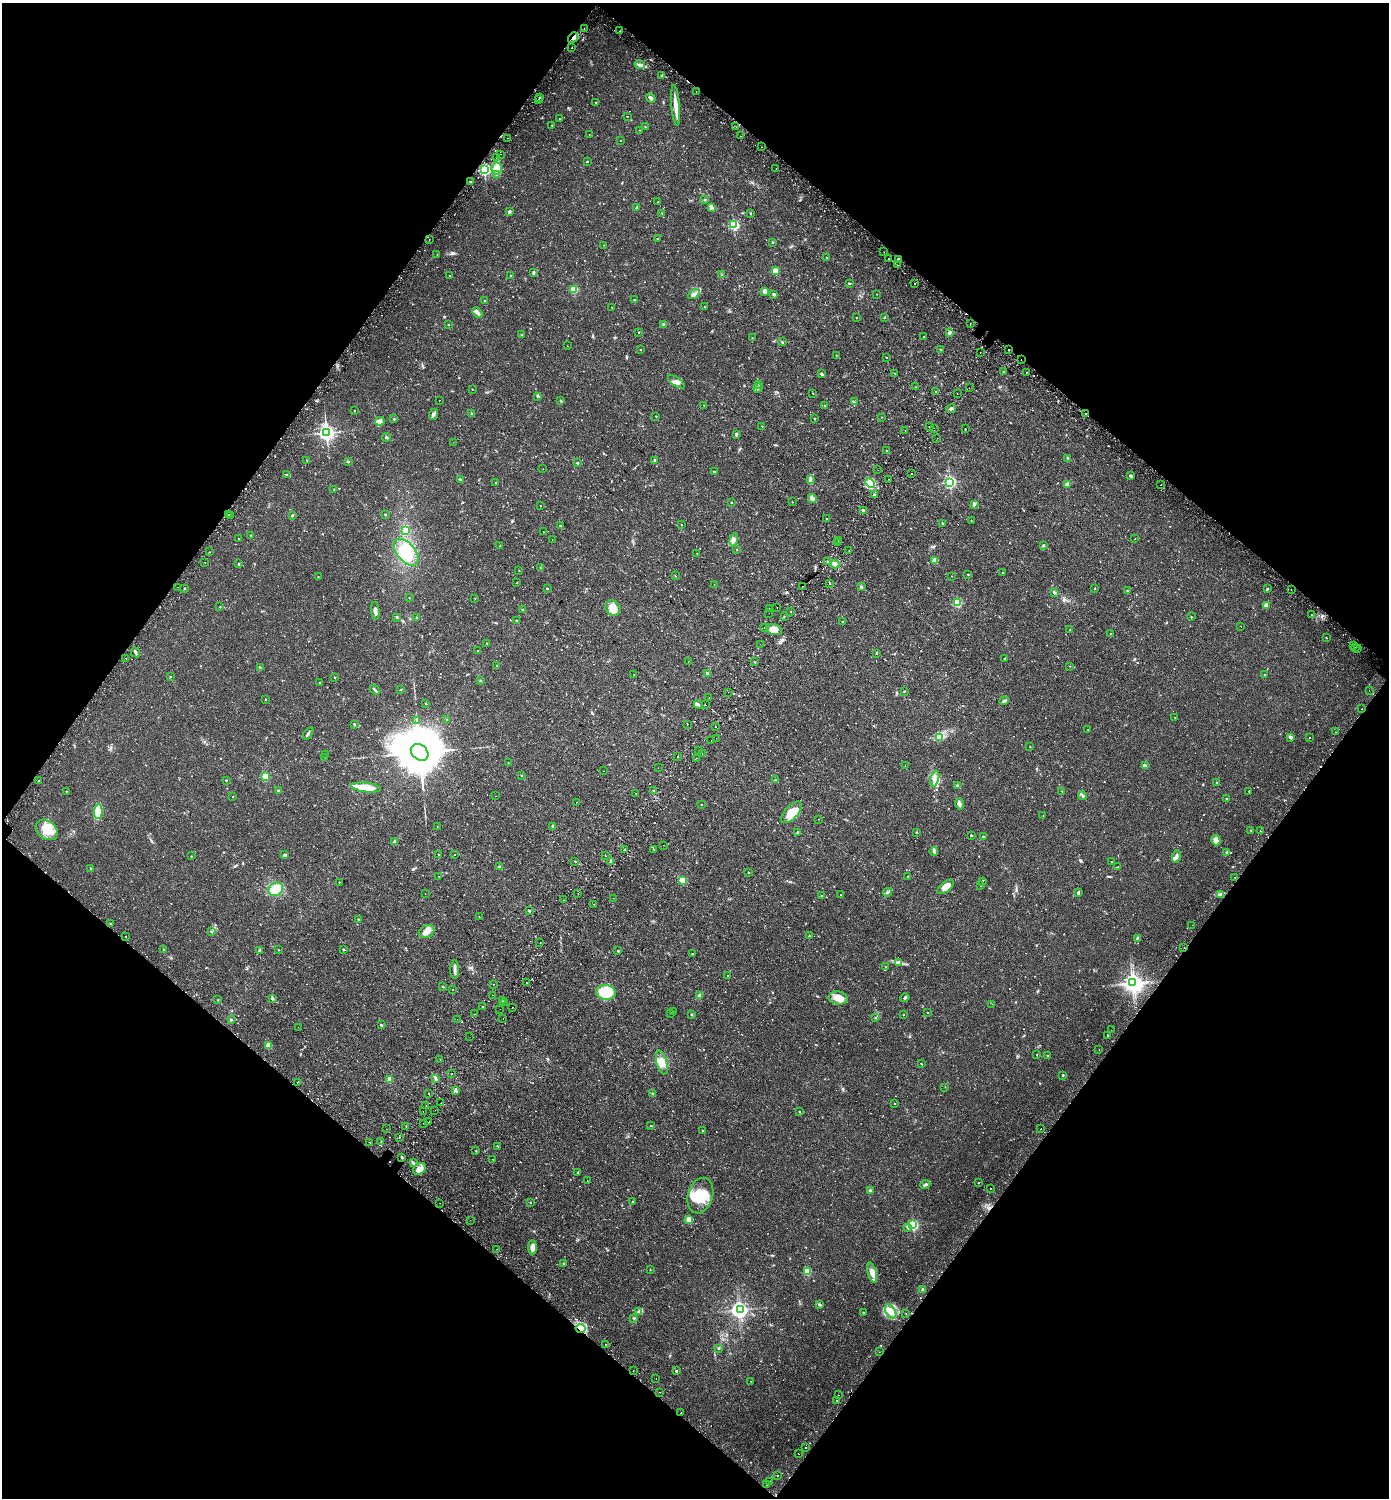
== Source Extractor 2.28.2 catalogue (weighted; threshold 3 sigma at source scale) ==
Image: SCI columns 342-5886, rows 70-6052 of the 6167 x 6134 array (HDU 1 of 3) = the unmasked area's bounding box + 8 px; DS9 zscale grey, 4 x 4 block average (1 PNG px = mean of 4 x 4 image px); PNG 1391 x 1500 px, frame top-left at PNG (2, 3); each listed source drawn as its Kron ellipse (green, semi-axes under 4 px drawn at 4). Shown black and unused: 49% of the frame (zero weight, under 2 of 3 exposures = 5% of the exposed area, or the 3 px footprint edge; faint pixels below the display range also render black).
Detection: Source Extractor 2.28.2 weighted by HDU 2 'WHT'. Background 0.0158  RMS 0.003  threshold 0.0134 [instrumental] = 3 sigma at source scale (4.5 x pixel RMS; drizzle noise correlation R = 1.50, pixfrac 1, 0.0396/0.0396 arcsec/px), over >= 5 px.
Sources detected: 1026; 2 too faint to see at this stretch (4 x 4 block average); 3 inside a brighter object's white glare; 66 cosmic-ray / hot-pixel residue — neither listed nor drawn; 4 coinciding with a brighter row at this scale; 16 inside a brighter listed object's ellipse — not listed separately; of the other 935, all 500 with FLUX_AUTO >= 0.725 (the completeness limit of this list) listed and drawn (435 fainter detections not listed), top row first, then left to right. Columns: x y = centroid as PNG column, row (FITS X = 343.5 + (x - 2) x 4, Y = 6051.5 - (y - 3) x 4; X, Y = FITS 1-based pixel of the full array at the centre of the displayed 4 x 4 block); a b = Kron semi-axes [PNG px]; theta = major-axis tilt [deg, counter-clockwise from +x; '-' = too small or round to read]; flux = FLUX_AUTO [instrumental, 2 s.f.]
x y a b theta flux
584 28 2 2 - 1.4
620 31 2 2 - 2.5
573 38 6 2 48 5
572 48 2 2 - 1.2
640 65 5 3 - 3.8
661 76 2 2 - 1.5
696 91 2 2 - 1.8
540 97 2 2 - 4
651 98 5 3 - 4.3
538 100 2 2 - 2
596 103 2 2 - 3
676 105 20 3 -85 16
627 116 2 2 - 1.3
559 119 2 2 - 0.98
552 125 2 2 - 0.97
645 127 2 2 - 0.81
736 127 2 2 - 0.84
640 130 2 2 - 0.76
589 134 2 2 - 0.82
740 136 2 2 - 1.9
507 138 2 2 - 3.8
620 141 2 2 - 1.3
762 147 2 2 - 0.87
501 154 2 2 - 1.6
496 158 2 2 - 2.9
587 161 2 2 - 1.8
497 168 6 5 - 11
776 169 2 2 - 0.79
484 170 2 2 - 330
497 175 2 2 - 0.87
471 182 3 2 - 1.6
705 199 3 2 - 1.4
658 202 2 2 - 0.93
637 207 4 2 - 3.1
712 208 3 3 - 2.8
509 211 3 2 - 4.7
662 213 2 2 - 0.75
751 213 2 2 - 1.1
734 225 2 2 - 190
657 238 2 2 - 1.4
429 239 2 2 - 20
773 242 2 2 - 2
604 245 2 2 - 0.92
884 252 2 2 - 1.2
437 255 2 2 - 0.88
827 258 3 2 - 1
888 259 2 2 - 6.2
899 260 3 2 - 6.1
898 265 2 2 - 1.2
775 271 2 2 - 35
533 273 3 2 - 3.1
449 275 2 2 - 1.1
722 275 4 2 - 1.8
511 276 3 2 - 1.1
849 283 2 2 - 2.8
914 284 2 2 - 0.91
574 289 2 2 - 86
765 291 2 2 - 25
694 294 6 3 33 4.4
774 294 2 2 - 9
877 294 2 2 - 1.3
634 300 2 2 - 1.5
485 301 2 2 - 2.8
612 307 2 2 - 0.86
705 307 2 2 - 0.8
477 313 6 3 -45 6.9
884 317 2 2 - 1.4
856 318 2 2 - 0.87
449 324 2 2 - 1.4
664 324 3 2 - 2
970 324 2 2 - 1.4
639 332 2 2 - 1.5
949 333 4 3 - 3.4
522 335 2 2 - 3.7
924 336 2 2 - 4.6
752 338 2 2 - 0.86
782 342 3 2 - 1.4
567 346 2 2 - 1.9
1008 349 2 2 - 2.1
640 350 2 2 - 1.4
940 350 2 2 - 1.4
980 353 2 2 - 2.9
836 355 2 2 - 1.1
886 357 2 2 - 0.96
1021 360 2 2 - 2.6
1003 372 2 2 - 1.1
1026 372 2 2 - 2.8
895 373 2 2 - 1.3
821 374 4 3 - 2.4
676 382 10 4 -34 7.2
759 384 2 2 - 1.1
916 387 2 2 - 0.86
758 388 5 2 - 2.4
969 388 2 2 - 0.79
472 389 2 2 - 1.4
935 391 2 2 - 2.4
813 393 2 2 - 0.9
957 394 2 2 - 1.7
538 396 4 2 - 1.8
439 400 2 2 - 1.1
561 401 2 2 - 4
854 402 2 2 - 0.87
704 405 2 2 - 0.76
825 406 2 2 - 0.74
951 409 5 2 - 3.3
354 411 2 2 - 1.2
433 414 5 3 - 4.3
472 414 2 2 - 1.5
1086 414 2 2 - 3.9
656 416 2 2 - 1.3
882 417 2 2 - 0.91
394 419 2 2 - 0.94
814 419 2 2 - 1.4
380 421 5 3 - 4.6
762 426 2 2 - 1
929 426 2 2 - 1.7
934 428 2 2 - 1.2
965 429 2 2 - 1.3
905 431 2 2 - 1.2
326 433 3 3 - 560
736 434 3 2 - 2.8
386 437 4 2 - 2.5
937 438 2 2 - 0.8
453 442 2 2 - 0.82
887 450 2 2 - 1
1068 458 2 2 - 1.7
307 460 2 2 - 0.77
655 460 3 2 - 3.2
348 462 3 2 - 1.2
577 463 2 2 - 6.2
543 469 2 2 - 1.2
878 470 2 2 - 1.8
714 471 2 2 - 0.92
287 474 2 2 - 1.8
912 474 2 2 - 1.4
1131 476 3 2 - 2.5
460 479 3 3 - 2.4
810 479 2 2 - 1.3
889 479 2 2 - 6
950 482 2 2 - 310
496 483 2 2 - 0.82
870 483 5 3 - 7.2
1067 484 4 3 - 4.9
1161 485 2 2 - 25
334 489 2 2 - 0.89
874 495 2 2 - 2.1
812 498 4 3 - 5.8
732 502 2 2 - 0.98
792 502 2 2 - 0.82
974 504 3 3 - 2.3
540 505 2 2 - 0.93
863 511 2 2 - 7.5
385 514 2 2 - 1.6
229 515 2 2 - 1.1
292 515 4 2 - 1.5
230 516 2 2 - 1
827 519 2 2 - 0.81
971 520 2 2 - 1
942 523 2 2 - 1.6
560 525 2 2 - 2
681 525 2 2 - 0.78
405 530 4 3 - 23
543 532 2 2 - 1.5
250 535 2 2 - 1.3
239 539 2 2 - 1.6
1135 539 2 2 - 1.5
552 540 2 2 - 0.93
734 540 6 4 81 6.6
838 541 2 2 - 2.9
837 542 2 2 - 1.9
500 546 2 2 - 1
1043 546 3 2 - 0.94
737 549 2 2 - 0.91
849 550 2 2 - 1.4
210 552 2 2 - 1
406 552 16 9 -49 50
697 553 2 2 - 1.2
935 560 2 2 - 35
828 561 2 2 - 5
205 562 2 2 - 1.9
238 564 2 2 - 2.1
835 564 4 3 - 6.6
540 568 2 2 - 1.2
519 571 2 2 - 0.86
1002 572 2 2 - 0.88
968 574 2 2 - 2
675 576 2 2 - 0.85
951 576 2 2 - 0.73
318 577 2 2 - 1.2
517 583 2 2 - 0.76
830 584 2 2 - 1.6
714 585 2 2 - 2.6
802 586 2 2 - 2.4
177 587 2 2 - 1.2
861 587 2 2 - 2.5
547 588 2 2 - 2.8
1095 588 2 2 - 1.7
184 589 2 2 - 1
1267 589 2 2 - 1.2
1291 589 2 2 - 1.8
1127 591 2 2 - 0.89
1054 592 3 2 - 1.9
409 598 2 2 - 1.4
475 598 2 2 - 1
957 603 2 2 - 100
1266 605 2 2 - 17
220 607 2 2 - 1.3
613 608 8 7 - 14
769 608 2 2 - 1.8
777 608 2 2 - 1.9
522 609 2 2 - 1
375 611 9 3 -83 6
790 611 2 2 - 1.4
769 613 2 2 - 0.89
1311 615 2 2 - 2.1
784 616 2 2 - 2.1
397 617 2 2 - 4.5
1191 617 2 2 - 0.98
417 618 2 2 - 1.1
516 621 2 2 - 1.6
843 622 3 2 - 1.4
1241 626 2 2 - 0.87
764 627 2 2 - 1.8
774 630 8 5 -14 15
1070 630 2 2 - 2.3
1111 633 2 2 - 1.3
1326 638 2 2 - 0.74
487 643 2 2 - 1.4
760 644 2 2 - 2.2
1353 645 2 2 - 2
1355 648 2 2 - 5.3
1358 649 2 2 - 1.2
478 651 2 2 - 2.4
135 652 5 2 - 3.5
877 653 2 2 - 0.86
126 658 2 2 - 0.73
1005 658 2 2 - 3.4
688 662 2 2 - 1.3
755 662 2 2 - 0.95
496 665 2 2 - 1.1
1070 666 2 2 - 0.73
260 667 2 2 - 0.94
708 673 4 3 - 3.1
1264 674 2 2 - 1.2
634 675 2 2 - 1.5
170 677 2 2 - 1.2
335 677 2 2 - 1.6
480 681 2 2 - 0.78
320 683 2 2 - 0.74
401 689 2 2 - 0.81
375 690 5 2 - 3
1369 690 2 2 - 1.1
904 691 2 2 - 0.76
728 692 2 2 - 1.7
709 698 2 2 - 1.1
266 699 2 2 - 1
1004 701 5 2 - 3.5
426 704 2 2 - 0.76
698 705 4 2 - 3.1
706 705 2 2 - 1.1
1362 709 2 2 - 2.3
1175 718 2 2 - 0.79
417 720 2 2 - 0.96
447 720 2 2 - 2.1
354 724 2 2 - 1.3
687 724 2 2 - 1
716 727 2 2 - 1.2
1088 729 2 2 - 0.74
1335 732 2 2 - 2
308 733 7 2 57 3.5
939 737 3 2 - 1.3
1290 737 4 3 - 3.8
1310 737 2 2 - 1.4
716 738 2 2 - 0.87
711 741 2 2 - 1.6
1030 747 2 2 - 1.3
699 750 2 2 - 1.5
420 752 9 7 -39 11000
702 753 2 2 - 7.2
326 754 2 2 - 1.2
678 757 2 2 - 2.8
325 758 2 2 - 0.94
697 758 2 2 - 1.9
508 763 2 2 - 1
905 765 2 2 - 0.91
1145 765 3 2 - 4.4
658 768 2 2 - 0.87
604 771 2 2 - 0.81
265 776 2 2 - 73
521 776 2 2 - 0.76
935 779 8 4 75 9.1
226 780 2 2 - 0.88
776 780 2 2 - 0.73
39 781 2 2 - 1.2
1217 783 3 2 - 3.3
957 785 2 2 - 1.1
366 787 15 4 -7 32
66 791 2 2 - 1
278 791 3 2 - 1.8
653 791 2 2 - 2.4
1062 791 2 2 - 2.3
1249 791 2 2 - 0.88
636 793 2 2 - 5.1
495 796 2 2 - 1.7
1082 796 4 2 - 2.3
233 797 2 2 - 0.74
1226 798 3 2 - 0.79
576 802 2 2 - 0.8
701 804 2 2 - 1
959 804 5 3 - 5.5
98 812 7 3 85 40
791 812 13 6 48 20
1043 816 2 2 - 0.9
819 819 2 2 - 2.1
553 826 2 2 - 8
437 827 2 2 - 0.77
47 830 12 9 -38 34
1251 830 2 2 - 1.3
1260 831 2 2 - 1.2
798 832 3 2 - 1.9
917 832 2 2 - 2
971 835 2 2 - 3.2
983 836 2 2 - 4
1216 840 5 4 - 14
395 842 4 3 - 2.8
663 845 2 2 - 0.75
625 849 2 2 - 5.3
654 849 2 2 - 0.89
934 851 4 2 - 2.8
1227 852 3 2 - 1.5
454 854 2 2 - 1.1
285 855 4 2 - 2.6
439 855 2 2 - 1.2
191 856 2 2 - 1.2
605 856 2 2 - 1.5
1176 856 6 3 72 4.5
575 861 2 2 - 1.7
1111 861 2 2 - 1.8
611 862 2 2 - 1.5
499 867 2 2 - 5.2
1118 867 2 2 - 1
90 868 2 2 - 1.1
748 872 2 2 - 2
439 876 2 2 - 4.3
908 876 2 2 - 0.76
1235 877 2 2 - 1.9
682 880 2 2 - 46
339 882 2 2 - 0.76
982 882 2 2 - 1.4
981 886 2 2 - 1.3
946 887 9 5 39 15
276 889 8 6 33 28
887 892 4 2 - 1.6
1078 892 3 2 - 2.5
578 893 2 2 - 3.9
425 894 2 2 - 1.1
1220 894 4 2 - 2.8
822 895 2 2 - 1.5
840 895 2 2 - 0.72
613 898 2 2 - 0.87
564 900 2 2 - 3.2
594 904 2 2 - 2.6
529 911 2 2 - 5.1
479 917 2 2 - 0.78
359 919 2 2 - 1.3
110 923 2 2 - 2.2
1192 925 2 2 - 1.4
211 931 2 2 - 0.95
427 931 8 6 24 11
809 936 3 2 - 1.4
125 937 2 2 - 1.2
1137 938 3 2 - 1.2
540 943 2 2 - 3.1
1184 947 2 2 - 4.2
163 949 2 2 - 0.73
344 949 3 2 - 1.6
260 950 3 3 - 2
278 950 2 2 - 1
618 951 2 2 - 2.3
692 954 2 2 - 1.7
899 962 3 2 - 2.2
885 967 2 2 - 1.2
455 970 9 3 88 5.3
727 975 2 2 - 1.7
526 983 2 2 - 1.6
1132 983 4 3 - 420
494 984 2 2 - 0.95
442 987 2 2 - 0.94
452 989 2 2 - 0.75
606 992 10 7 -12 55
492 995 2 2 - 2
700 996 4 3 - 4.9
272 998 3 3 - 2.1
838 998 9 6 -10 17
905 998 5 2 - 2.5
218 1000 2 2 - 0.75
502 1001 2 2 - 2.3
504 1002 2 2 - 2.7
992 1004 2 2 - 0.78
483 1006 2 2 - 1
512 1008 2 2 - 0.79
500 1009 2 2 - 2.3
673 1011 2 2 - 1.2
927 1012 2 2 - 1.1
671 1013 2 2 - 1.7
475 1014 2 2 - 3.1
903 1014 2 2 - 0.94
691 1015 2 2 - 2.6
875 1018 2 2 - 1
457 1019 2 2 - 0.96
503 1019 2 2 - 1.8
231 1020 2 2 - 1.4
381 1025 3 2 - 2.1
298 1027 2 2 - 1.4
1111 1030 2 2 - 0.74
1107 1035 2 2 - 1.3
470 1037 2 2 - 1.7
268 1045 2 2 - 19
1099 1050 2 2 - 3
1037 1055 2 2 - 1.1
1047 1055 2 2 - 1.5
440 1060 2 2 - 2.8
662 1062 12 5 -76 15
921 1064 2 2 - 1.2
452 1074 2 2 - 3
1063 1075 2 2 - 3
435 1078 3 2 - 1.8
390 1079 3 3 - 7.2
297 1082 2 2 - 1.1
945 1087 2 2 - 0.83
456 1091 2 2 - 6.7
429 1093 2 2 - 0.9
653 1094 3 2 - 1.4
441 1103 2 2 - 2.1
895 1104 2 2 - 1.1
426 1105 2 2 - 4.2
435 1110 2 2 - 0.87
423 1112 2 2 - 0.9
800 1112 2 2 - 2
429 1122 2 2 - 1.8
423 1123 2 2 - 1.7
406 1126 2 2 - 6.2
651 1126 2 2 - 0.86
386 1129 2 2 - 1.8
1041 1129 2 2 - 1.1
703 1131 2 2 - 0.83
399 1137 2 2 - 1.9
370 1142 2 2 - 1.5
381 1142 2 2 - 0.88
498 1146 2 2 - 0.84
476 1151 2 2 - 1.3
402 1157 3 2 - 1.9
493 1159 2 2 - 1.2
413 1163 4 2 - 2.1
419 1169 7 5 40 12
578 1172 2 2 - 1.2
587 1181 2 2 - 2.1
978 1183 2 2 - 1.1
925 1184 5 2 - 3.5
990 1188 2 2 - 1.1
870 1191 2 2 - 3.5
700 1196 18 12 73 45
530 1202 2 2 - 1.2
633 1202 2 2 - 0.86
440 1203 2 2 - 0.91
470 1220 2 2 - 1.1
689 1220 4 3 - 14
913 1225 3 2 - 130
908 1228 3 2 - 2.3
532 1247 7 4 -90 11
496 1249 2 2 - 1.6
564 1263 3 2 - 1.1
650 1270 2 2 - 0.75
807 1272 2 2 - 40
872 1273 10 4 -75 10
922 1290 3 3 - 2.5
820 1305 3 2 - 1.7
740 1309 3 2 - 270
891 1311 7 5 -60 18
639 1312 3 2 - 1.7
863 1312 2 2 - 1.7
906 1314 2 2 - 3.8
634 1318 2 2 - 1.4
581 1329 5 3 - 6.5
605 1345 2 2 - 0.72
719 1348 3 2 - 1.6
879 1352 2 2 - 0.81
633 1371 2 2 - 0.89
676 1371 2 2 - 2.1
656 1378 2 2 - 1.5
751 1381 2 2 - 1.9
660 1392 2 2 - 1.3
839 1395 2 2 - 1.7
837 1400 2 2 - 0.94
681 1413 2 2 - 4.6
806 1448 2 2 - 2.6
798 1454 2 2 - 10
778 1475 2 2 - 1.1
769 1481 2 2 - 1.1
767 1484 2 2 - 1.6
Overlapping masked pixels (flux is a lower limit): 7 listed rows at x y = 573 38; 899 260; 1008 349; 1021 360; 1086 414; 1184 947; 581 1329
Diffuse or blended objects may show on this block-average render without a row.